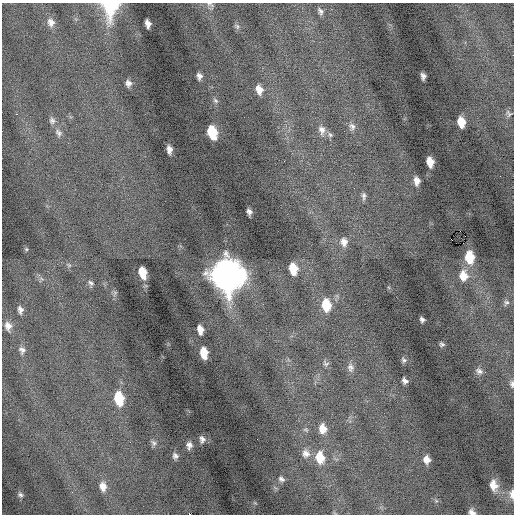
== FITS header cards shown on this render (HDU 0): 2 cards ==
NAXIS1  =                  512 / Axis length
NAXIS2  =                  512 / Axis length

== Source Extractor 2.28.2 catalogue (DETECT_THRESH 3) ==
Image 512 x 512 px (HDU 0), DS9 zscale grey, 1 PNG px = 1 image px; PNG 516 x 516 px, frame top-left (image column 1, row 512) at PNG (2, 3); no overlay
Background -0.108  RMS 0.76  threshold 2.27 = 3 sigma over >= 5 px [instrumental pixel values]
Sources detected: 67; all 67 listed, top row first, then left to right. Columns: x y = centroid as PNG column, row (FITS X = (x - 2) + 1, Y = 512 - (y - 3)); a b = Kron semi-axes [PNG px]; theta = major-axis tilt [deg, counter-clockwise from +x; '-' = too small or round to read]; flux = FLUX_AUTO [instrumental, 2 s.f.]
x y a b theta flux
210 4 11 4 -29 110
110 6 16 11 85 3500
320 11 10 6 -61 170
51 22 12 9 -68 320
148 24 8 5 -77 270
237 26 8 5 -63 120
199 76 6 5 - 170
423 76 6 4 -77 170
128 83 7 6 - 200
259 90 9 7 -73 420
215 101 8 5 -48 100
509 114 11 7 -59 140
52 121 10 7 -66 190
461 122 9 6 -78 700
352 126 10 8 -69 210
322 130 13 9 -81 320
212 132 11 7 -75 1600
58 133 12 7 -57 220
330 135 7 5 -53 120
169 149 8 5 -84 250
284 161 3 2 - 39
430 162 9 6 -80 540
417 181 8 5 -85 310
364 196 10 5 90 160
249 212 6 4 -61 180
460 231 2 2 - 1900
344 242 11 9 -83 360
26 249 5 4 - 58
469 257 11 7 -85 1200
69 265 6 5 - 92
293 269 10 7 -79 910
142 272 10 6 -75 870
227 275 15 13 -76 85000
463 276 13 10 -87 660
91 283 9 6 -39 140
506 303 8 7 - 120
326 305 13 9 -84 1200
20 310 8 5 -82 200
422 319 5 4 - 120
8 326 10 8 -78 340
200 329 8 5 -77 370
442 344 5 4 - 97
22 350 9 8 - 210
204 353 10 6 -82 790
404 360 8 6 -48 110
326 363 9 7 -36 130
350 367 11 8 -78 220
479 371 9 7 -32 180
485 372 3 2 - 48
405 381 6 5 - 160
512 384 10 5 -84 150
119 398 13 8 -80 1600
322 428 10 8 -80 490
202 439 7 5 -80 170
154 443 9 6 -60 150
189 445 7 5 -88 210
306 453 11 10 - 340
175 456 7 6 - 160
320 457 14 10 -80 930
427 460 7 6 - 330
281 479 8 5 -29 150
494 485 14 9 -77 600
103 486 13 9 -81 460
512 494 11 5 88 360
20 495 8 6 -32 130
472 512 7 5 -35 220
190 514 3 2 - 370
At the frame edge (FLAGS 8, measured only in part): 6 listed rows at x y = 210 4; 110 6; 512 384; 512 494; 472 512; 190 514